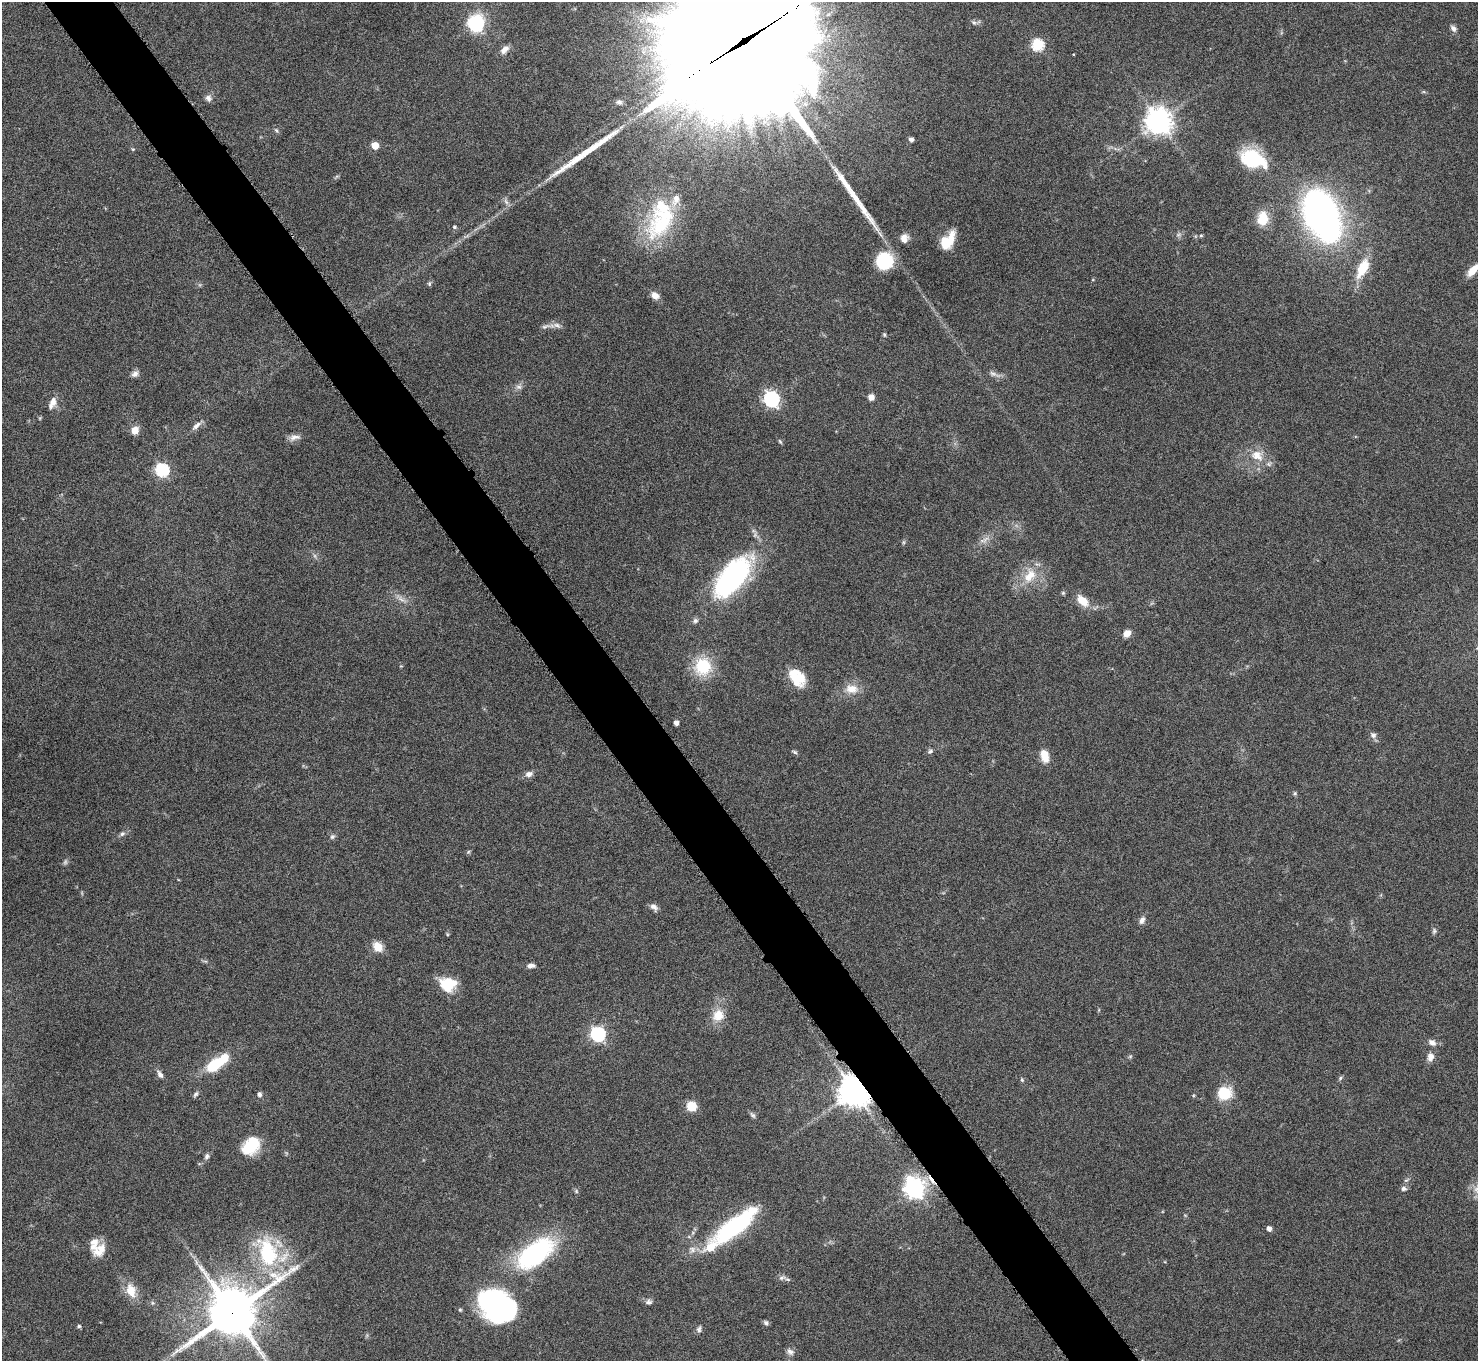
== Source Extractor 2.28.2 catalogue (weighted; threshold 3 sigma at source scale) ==
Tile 11 of 4 x 4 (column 3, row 3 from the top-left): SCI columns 2956-4431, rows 1527-2885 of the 5914 x 5909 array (HDU 1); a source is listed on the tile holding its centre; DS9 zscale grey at full resolution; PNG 1480 x 1363 px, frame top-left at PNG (2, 2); no overlay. Shown black and unused: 5% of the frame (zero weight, under 4 of 8 exposures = <1% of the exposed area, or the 3 px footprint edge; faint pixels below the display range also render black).
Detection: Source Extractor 2.28.2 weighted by HDU 2 'WHT'; one run over the whole footprint, this tile lists its part. Background 0.0778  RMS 0.0044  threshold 0.0181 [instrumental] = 3 sigma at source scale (4.09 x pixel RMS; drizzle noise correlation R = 1.36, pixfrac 0.8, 0.05/0.05 arcsec/px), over >= 5 px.
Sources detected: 113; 4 too faint to see at this stretch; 3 inside a brighter object's white glare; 2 long thin detections or spike segments (spike, bleed or trail) — not listed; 4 inside a brighter listed object's ellipse — not listed separately; the other 100 listed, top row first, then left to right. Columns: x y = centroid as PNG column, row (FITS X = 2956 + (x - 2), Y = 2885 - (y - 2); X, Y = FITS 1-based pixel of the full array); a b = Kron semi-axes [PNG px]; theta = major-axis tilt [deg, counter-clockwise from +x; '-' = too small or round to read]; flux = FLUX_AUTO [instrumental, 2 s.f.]
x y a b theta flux
974 22 7 6 - 0.93
476 23 8 7 - 71
1453 28 9 6 -56 1.5
745 40 77 37 32 33000
1038 45 6 6 - 42
505 50 12 7 44 2.4
208 98 9 7 -61 1.7
619 102 7 6 - 1.2
1158 121 8 8 - 460
276 130 6 4 -45 0.63
911 139 5 4 - 1.2
375 145 5 5 - 8.3
133 149 5 4 - 0.43
1253 159 30 18 -20 24
1322 215 38 23 -66 200
1262 218 16 12 84 8.6
663 220 56 31 49 34
454 227 5 4 - 0.76
1201 236 5 4 - 0.49
904 239 10 8 83 3
947 242 17 9 53 12
884 261 13 13 - 26
1363 268 27 12 64 10
1473 270 15 7 49 4.7
429 284 6 5 - 0.67
655 295 10 8 -37 2.6
557 325 10 6 -29 1.7
545 327 12 5 11 1.4
884 335 6 4 -70 0.56
135 374 10 7 30 1.6
519 387 9 6 -15 1.3
871 397 6 6 - 2.7
771 399 7 6 - 100
52 403 17 8 66 3
196 426 16 6 43 2.1
135 430 8 7 - 4.1
294 437 15 8 12 2.4
780 441 7 4 -53 0.56
1257 455 18 13 -35 6.6
162 470 6 6 - 57
984 540 17 5 29 2.2
1030 576 22 14 49 8.9
732 578 44 21 51 82
1063 593 6 5 - 0.57
1082 601 13 8 -43 7.2
695 621 7 7 - 1.1
1127 633 8 6 44 3.7
703 666 19 18 - 17
797 678 22 15 -39 10
852 689 18 12 -4 5.5
676 723 4 4 - 2.1
1373 735 7 7 - 1.6
930 751 7 5 24 0.82
795 752 8 5 -36 0.7
1044 755 12 7 -74 7
529 774 10 7 16 1.9
1295 793 6 5 - 0.62
122 834 7 6 - 1.1
332 837 8 6 56 1
468 852 6 4 45 0.55
654 907 10 7 -43 1.7
1142 920 10 6 65 1.7
1434 931 8 5 89 0.89
378 947 12 10 -44 4.9
531 965 8 6 2 1.7
448 984 16 13 1 14
718 1015 15 13 51 6.6
598 1034 6 6 - 82
1432 1042 11 8 -32 2
1130 1056 6 4 1 0.55
1430 1057 10 8 73 2.5
214 1065 19 9 33 19
160 1074 11 6 -56 1.7
1340 1078 6 5 - 0.69
1022 1080 5 4 - 0.5
854 1091 9 8 - 750
1224 1093 13 11 29 13
196 1094 8 5 52 0.84
259 1094 6 6 - 1.1
691 1106 8 8 - 8.1
753 1115 10 5 -43 0.94
251 1146 20 14 47 14
207 1156 8 6 70 1.1
914 1188 8 7 - 230
1404 1189 7 7 - 1.2
740 1224 41 17 50 35
1269 1229 4 4 - 2.1
711 1247 61 19 40 20
100 1250 20 14 47 5.6
267 1253 39 24 -73 33
535 1254 51 25 37 54
782 1278 9 6 11 1.4
131 1291 17 11 -71 7
649 1302 9 7 4 1.3
498 1307 34 26 -33 89
232 1312 18 15 37 2000
766 1322 7 6 - 1
79 1326 5 4 - 0.81
699 1329 9 6 81 1.1
790 1352 11 7 -38 1.6
Overlapping masked pixels (flux is a lower limit): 4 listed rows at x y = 745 40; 854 1091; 914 1188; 232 1312
Isophote crosses this tile's border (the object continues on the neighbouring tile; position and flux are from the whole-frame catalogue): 2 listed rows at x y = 745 40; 1473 270